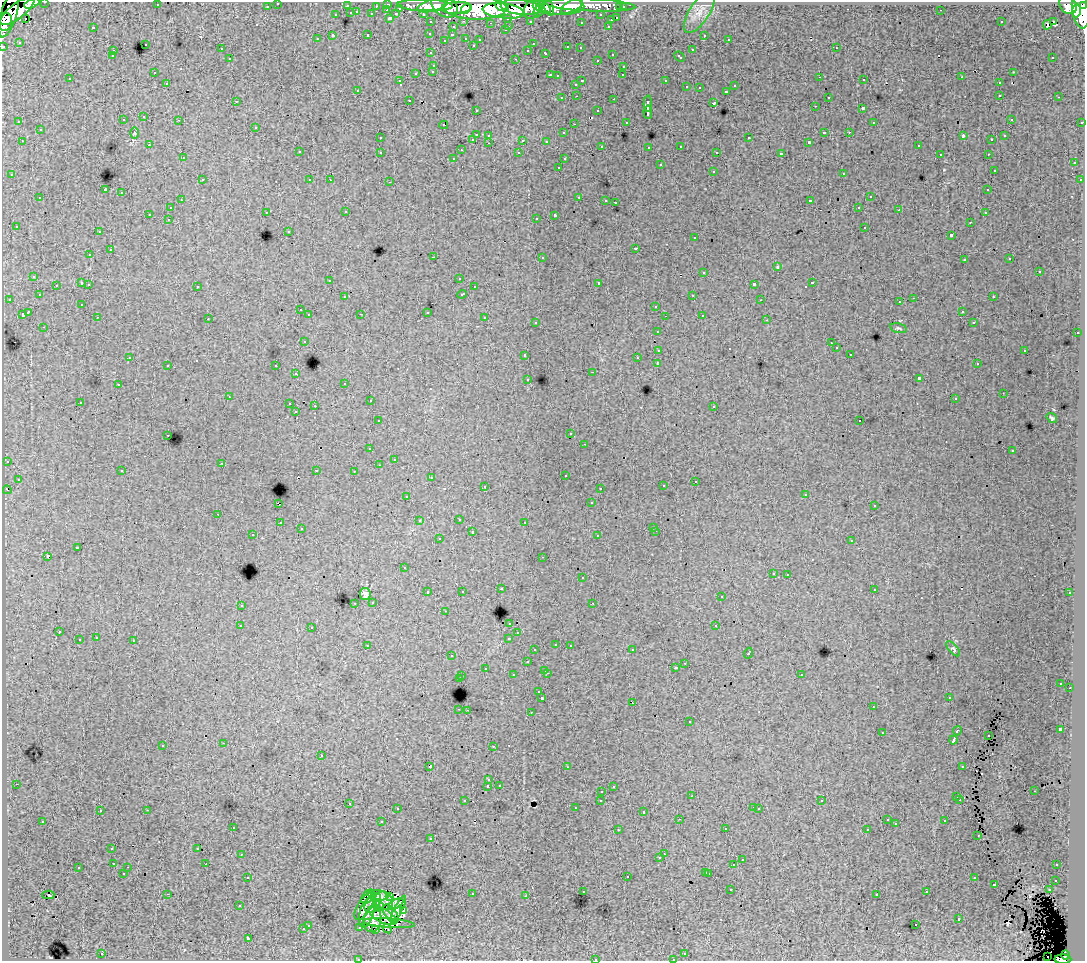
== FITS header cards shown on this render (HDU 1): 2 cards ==
NAXIS1  =                 1083
NAXIS2  =                  959

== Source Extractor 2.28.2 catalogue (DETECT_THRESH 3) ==
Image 1083 x 959 px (HDU 1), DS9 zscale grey, 1 PNG px = 1 image px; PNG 1087 x 963 px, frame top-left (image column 1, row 959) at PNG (2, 2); each listed source drawn as its Kron ellipse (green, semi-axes under 4 px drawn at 4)
Background 100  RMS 0.83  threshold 2.49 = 3 sigma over >= 5 px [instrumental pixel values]
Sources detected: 530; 5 with non-positive FLUX_AUTO (blend fragments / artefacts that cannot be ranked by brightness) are neither listed nor drawn; of the other 525, the 500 brightest by FLUX_AUTO listed and drawn (25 fainter detections omitted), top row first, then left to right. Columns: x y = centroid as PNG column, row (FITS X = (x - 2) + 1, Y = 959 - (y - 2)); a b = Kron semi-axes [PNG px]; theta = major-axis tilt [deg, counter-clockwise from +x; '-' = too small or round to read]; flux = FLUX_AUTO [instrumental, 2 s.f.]
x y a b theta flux
45 2 3 2 - 3300
32 3 8 4 21 42000
278 3 3 3 - 1700
388 4 3 3 - 4800
157 5 3 2 - 100
425 5 28 6 -2 110000
590 5 45 6 -3 100000
1068 5 10 8 -48 78000
267 6 3 3 - 1400
347 6 3 3 - 740
376 6 3 2 - 950
432 6 15 6 12 110000
444 6 14 10 -32 190000
502 6 8 4 -27 130000
558 6 26 9 -1 170000
572 6 12 6 31 71000
1084 6 3 3 - 48000
475 7 32 12 -1 610000
521 7 20 7 -7 290000
545 7 8 4 -47 100000
548 7 9 3 -69 76000
620 7 3 3 - 830
623 7 3 3 - 2000
400 8 3 3 - 970
457 8 15 6 3 230000
466 9 5 3 - 65000
532 9 10 7 64 190000
1080 9 19 8 -81 430000
387 10 3 2 - 260
941 10 3 2 - 81
17 11 20 7 37 250000
503 11 21 7 -7 360000
538 11 7 4 71 86000
1076 11 6 4 87 120000
357 12 3 3 - 500
700 12 24 10 58 750
351 13 3 3 - 830
372 14 3 3 - 1000
396 14 4 3 - 800
423 14 3 2 - 2000
9 15 23 8 73 250000
336 15 3 3 - 340
601 15 3 3 - 1600
25 18 2 2 - 88
390 18 3 3 - 1200
508 18 3 3 - 970
617 18 3 3 - 720
611 20 3 3 - 300
464 21 3 2 - 280
530 21 3 3 - 1300
1054 21 3 3 - 330
5 22 9 6 78 160000
431 22 3 3 - 1800
581 22 3 3 - 210
1001 22 3 2 - 83
491 23 2 2 - 60
1047 25 5 2 - 160
509 26 3 2 - 330
608 26 3 2 - 350
93 27 3 3 - 770
453 27 3 3 - 340
505 30 3 2 - 190
430 33 3 3 - 190
368 35 3 3 - 650
452 35 3 3 - 140
704 35 3 3 - 240
333 36 3 3 - 1400
466 38 3 3 - 470
317 39 3 3 - 170
729 39 3 2 - 120
445 40 3 2 - 71
480 40 3 3 - 260
19 42 3 3 - 53
145 44 3 3 - 390
533 44 3 3 - 160
473 45 3 3 - 110
3 46 3 3 - 4600
568 47 4 3 - 520
580 48 3 3 - 250
836 48 3 2 - 220
221 49 3 3 - 190
528 50 3 3 - 220
692 50 3 3 - 570
113 51 3 3 - 240
431 53 3 3 - 160
546 53 4 3 - 450
612 54 3 3 - 320
112 56 3 3 - 210
679 57 6 3 -43 340
1053 57 3 3 - 160
230 59 3 3 - 380
516 59 3 2 - 490
597 60 3 3 - 250
434 65 3 3 - 400
624 66 3 3 - 370
433 71 3 3 - 260
1013 72 3 2 - 450
154 73 3 2 - 150
416 73 3 3 - 550
550 75 3 2 - 460
623 75 3 2 - 95
557 76 3 3 - 170
820 77 3 2 - 170
962 77 3 2 - 70
70 79 3 3 - 170
864 80 3 2 - 180
400 81 4 3 - 140
582 81 3 3 - 670
666 81 3 3 - 1100
167 83 3 3 - 220
999 83 3 3 - 370
576 84 3 3 - 340
735 86 3 3 - 260
687 87 3 3 - 250
699 88 2 2 - 53
358 90 3 3 - 240
727 91 3 3 - 280
1000 95 3 3 - 340
577 96 3 2 - 230
828 97 3 3 - 240
1059 97 3 2 - 250
562 98 3 3 - 220
614 99 3 2 - 550
409 100 3 2 - 210
236 101 3 2 - 93
714 103 3 3 - 900
648 104 8 4 87 2700
815 106 3 2 - 190
863 108 3 3 - 1600
476 110 3 3 - 220
598 111 3 3 - 360
648 112 7 3 -87 2800
144 117 3 3 - 290
1011 119 3 3 - 220
123 120 3 3 - 280
179 120 3 2 - 180
19 122 3 2 - 93
626 122 3 3 - 120
874 122 3 2 - 78
1082 122 3 3 - 890
574 124 3 2 - 120
444 125 4 2 - 51
256 127 3 3 - 360
40 130 3 3 - 400
824 132 3 3 - 820
849 132 3 2 - 270
135 133 6 4 -90 73
563 133 3 3 - 170
476 134 3 3 - 850
489 135 3 3 - 320
963 136 4 3 - 670
1005 136 3 3 - 240
380 138 3 3 - 300
749 138 3 3 - 530
473 139 3 2 - 420
523 140 3 3 - 990
992 140 3 3 - 220
22 141 3 2 - 320
546 141 3 3 - 150
809 142 3 3 - 81
489 143 3 2 - 250
149 145 3 2 - 190
602 146 3 3 - 200
681 146 3 3 - 280
918 146 3 3 - 290
649 147 3 3 - 120
461 150 3 2 - 61
299 152 3 3 - 280
380 152 3 3 - 330
717 152 3 3 - 150
519 153 3 3 - 170
781 154 4 3 - 1900
940 154 3 2 - 110
988 154 3 2 - 110
183 158 3 3 - 170
454 158 3 3 - 240
564 159 3 3 - 200
1074 163 3 3 - 360
660 165 3 3 - 460
559 167 3 2 - 290
994 170 3 3 - 76
713 171 3 3 - 420
844 173 3 3 - 510
12 175 3 3 - 340
202 180 3 2 - 300
310 180 3 3 - 130
330 180 3 2 - 85
1080 180 3 3 - 250
390 182 3 2 - 440
105 190 3 3 - 8700
988 190 3 3 - 300
121 193 3 3 - 510
579 197 3 2 - 380
870 197 3 3 - 440
40 198 3 3 - 320
181 200 3 2 - 250
606 200 3 3 - 140
810 201 4 3 - 1400
615 202 3 2 - 530
859 207 3 2 - 240
170 208 3 3 - 290
899 210 3 2 - 170
266 212 3 2 - 170
346 212 3 2 - 250
985 213 3 3 - 160
149 214 3 3 - 1100
555 215 4 3 - 2100
536 218 3 2 - 150
168 219 3 2 - 200
970 222 3 2 - 170
16 226 3 3 - 220
865 227 3 3 - 540
289 231 3 3 - 210
99 232 3 3 - 210
951 235 3 3 - 1100
695 238 3 3 - 260
636 248 3 3 - 780
110 250 3 3 - 510
90 255 3 3 - 180
433 257 3 2 - 740
542 257 3 3 - 380
1010 259 3 3 - 190
964 260 3 3 - 210
777 267 3 3 - 760
704 272 3 3 - 390
1039 272 3 3 - 570
34 276 3 3 - 280
459 278 3 3 - 180
330 280 3 3 - 230
82 283 3 3 - 840
599 283 3 3 - 1700
813 283 3 3 - 670
89 284 3 2 - 210
754 284 4 3 - 2100
56 285 3 3 - 200
197 286 3 3 - 420
474 287 3 3 - 320
462 294 5 3 - 580
39 295 3 3 - 260
693 295 3 2 - 250
345 297 3 3 - 270
993 297 3 3 - 250
914 298 3 2 - 540
9 299 3 2 - 160
761 300 3 2 - 90
900 302 3 3 - 250
82 304 3 3 - 170
656 306 3 3 - 310
300 310 3 2 - 150
962 311 3 3 - 210
28 312 4 3 - 1600
427 312 3 3 - 660
22 314 3 3 - 790
361 314 3 2 - 69
309 315 3 3 - 300
702 315 3 3 - 250
665 316 2 2 - 140
98 317 3 2 - 230
485 318 3 3 - 510
208 319 3 2 - 62
767 320 3 2 - 98
536 322 3 3 - 170
974 323 3 3 - 120
44 327 3 2 - 180
898 328 8 4 -13 110
658 331 3 3 - 220
1077 333 3 2 - 270
304 341 3 3 - 280
831 343 3 2 - 63
836 348 3 3 - 210
659 350 4 3 - 1100
1025 350 3 2 - 490
850 354 3 3 - 210
525 355 3 3 - 390
130 357 3 2 - 110
637 358 3 2 - 110
658 363 3 3 - 2500
977 364 3 2 - 130
168 365 3 3 - 240
276 366 3 3 - 400
593 372 3 2 - 610
296 374 3 2 - 95
919 378 4 3 - 2400
528 379 3 2 - 130
345 383 3 3 - 110
118 385 3 3 - 350
1003 393 2 2 - 100
229 397 3 2 - 110
955 399 3 3 - 120
370 401 3 2 - 220
80 402 3 3 - 330
290 404 3 3 - 440
315 406 3 2 - 670
714 406 3 3 - 170
296 412 3 3 - 210
1052 418 6 4 -36 95
378 421 3 3 - 230
860 421 3 3 - 140
571 434 3 3 - 220
168 435 3 2 - 200
585 444 3 2 - 140
370 449 3 3 - 130
1012 451 3 3 - 220
394 459 3 3 - 51
7 461 3 3 - 79
222 463 3 2 - 180
379 465 3 2 - 98
316 470 3 2 - 470
122 471 3 3 - 280
354 471 3 2 - 83
565 475 3 2 - 77
431 477 3 3 - 180
18 479 3 3 - 250
695 481 3 2 - 210
485 486 3 2 - 220
663 486 3 3 - 320
600 488 3 2 - 98
7 490 4 2 - 94
806 494 3 3 - 180
407 496 3 3 - 160
278 503 4 2 - 490
591 503 3 3 - 140
874 506 3 3 - 210
218 514 3 2 - 270
459 519 3 2 - 280
419 521 3 3 - 200
525 522 3 3 - 140
280 523 3 2 - 250
654 527 3 3 - 140
301 529 3 3 - 220
656 531 3 2 - 280
472 532 3 3 - 610
253 535 3 2 - 130
598 536 3 3 - 300
439 539 3 3 - 280
852 541 3 3 - 410
77 548 3 3 - 960
47 556 3 3 - 1300
543 557 3 2 - 58
404 568 3 3 - 160
773 573 3 3 - 180
788 574 3 3 - 310
582 578 3 3 - 310
501 589 3 3 - 160
874 589 3 3 - 270
462 591 3 3 - 140
428 592 3 3 - 400
1070 593 3 3 - 240
365 594 6 5 - 220
721 597 3 3 - 200
373 602 3 3 - 220
355 603 3 2 - 150
593 603 3 2 - 190
241 605 3 3 - 250
445 611 3 2 - 250
510 623 3 3 - 310
240 626 3 2 - 90
716 626 3 3 - 520
312 627 3 3 - 330
59 632 3 2 - 250
518 633 3 3 - 180
96 638 3 3 - 340
509 638 3 3 - 510
79 640 3 3 - 640
134 641 3 3 - 700
556 644 3 3 - 250
570 645 3 2 - 240
368 646 4 3 - 330
953 649 9 4 -49 100
535 650 3 3 - 210
632 650 3 2 - 390
748 653 5 3 - 890
452 656 3 2 - 180
527 662 3 3 - 430
685 663 3 2 - 260
485 668 3 3 - 170
676 668 3 3 - 160
545 670 3 2 - 400
547 673 3 2 - 410
801 674 3 3 - 340
513 675 3 3 - 360
462 676 3 2 - 340
459 679 3 3 - 1100
1061 683 3 3 - 160
1070 688 2 2 - 190
539 692 3 3 - 270
542 698 3 3 - 2000
949 698 3 2 - 110
633 702 2 2 - 59
873 707 3 2 - 110
459 709 3 2 - 440
467 710 3 2 - 280
531 712 3 2 - 360
690 722 3 3 - 340
1060 729 4 3 - 2400
957 731 5 3 - 880
882 733 3 3 - 120
988 735 2 2 - 59
953 740 4 3 - 2800
224 743 3 2 - 310
163 745 3 3 - 420
493 746 3 2 - 100
321 756 3 3 - 490
430 766 3 3 - 2200
963 766 3 3 - 850
567 767 3 2 - 75
489 780 3 3 - 170
16 784 3 2 - 170
499 785 3 3 - 200
488 786 3 3 - 880
613 786 3 3 - 280
602 791 3 2 - 250
1034 791 3 2 - 100
692 796 3 2 - 130
957 797 3 3 - 380
960 799 3 2 - 200
601 800 3 3 - 230
465 801 3 3 - 320
822 801 3 3 - 130
349 803 3 2 - 330
754 807 3 2 - 200
576 808 3 3 - 220
397 809 3 2 - 110
759 809 3 2 - 62
147 810 3 2 - 420
100 811 3 3 - 220
644 812 3 3 - 96
679 819 3 2 - 97
887 820 3 3 - 100
43 821 3 2 - 100
945 821 3 3 - 360
382 822 3 3 - 630
896 824 3 3 - 120
233 827 3 3 - 210
725 828 3 3 - 120
867 829 3 2 - 110
618 830 3 2 - 140
978 835 3 2 - 90
431 839 3 3 - 290
112 848 3 3 - 130
198 848 3 3 - 100
242 854 3 2 - 250
664 854 2 2 - 200
660 858 3 3 - 240
742 860 3 3 - 400
114 863 3 3 - 240
206 864 2 2 - 220
734 865 3 3 - 930
1057 865 3 3 - 250
128 867 3 2 - 260
78 868 3 3 - 410
706 872 3 3 - 570
123 873 3 3 - 57
709 873 3 3 - 530
627 876 3 3 - 660
248 877 3 2 - 190
974 878 3 3 - 260
1056 880 3 3 - 400
994 884 3 3 - 580
731 890 3 2 - 230
1049 890 3 2 - 340
583 891 3 3 - 250
927 892 3 3 - 160
167 894 3 2 - 830
472 894 3 3 - 360
877 894 3 3 - 210
48 895 6 2 0 260
378 895 10 5 -12 250
390 896 3 3 - 90
526 896 3 2 - 150
368 897 8 5 49 260
384 901 9 8 - 620
373 903 11 7 58 890
396 904 8 4 30 420
240 906 3 3 - 160
364 906 15 6 58 74
378 906 6 4 -34 440
398 909 15 4 62 140
404 911 4 2 - 60
367 913 15 7 74 160
391 914 10 5 -52 140
382 915 16 7 -28 640
372 919 13 8 78 760
959 919 3 3 - 530
389 923 26 4 -4 180
308 925 3 3 - 320
916 925 3 2 - 230
360 927 3 3 - 190
303 929 3 3 - 420
376 929 3 2 - 53
387 929 5 2 - 80
248 938 3 3 - 1900
685 953 3 2 - 270
102 954 3 2 - 480
1066 955 4 3 - 38000
1048 956 2 2 - 250
358 959 3 2 - 140
595 959 3 3 - 420
673 959 3 2 - 150
1063 959 8 4 -2 84000
At the frame edge (FLAGS 8, measured only in part): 10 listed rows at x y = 45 2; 32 3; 278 3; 1084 6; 5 22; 3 46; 358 959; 595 959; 673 959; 1063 959
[25 fainter detections neither listed nor drawn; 5 non-positive-flux detections neither listed nor drawn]